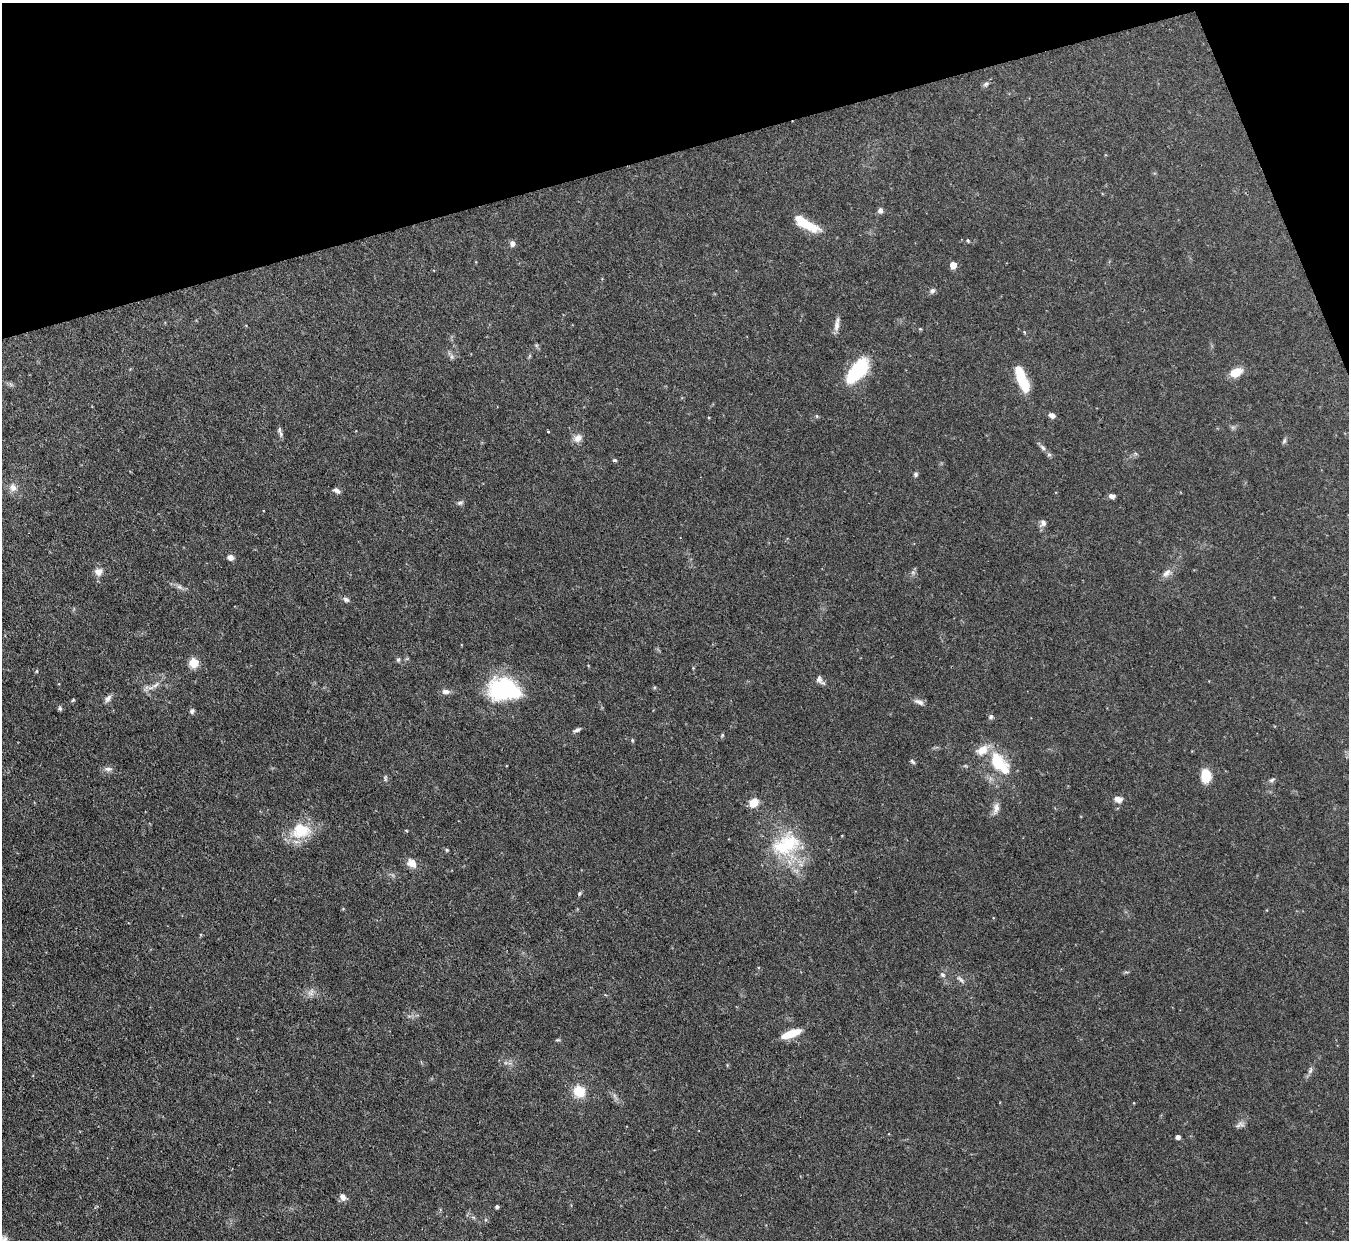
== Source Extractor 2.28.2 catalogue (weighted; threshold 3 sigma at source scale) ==
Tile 3 of 4 x 4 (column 3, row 1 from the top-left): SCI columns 2697-4043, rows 3863-5100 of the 5393 x 5373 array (HDU 1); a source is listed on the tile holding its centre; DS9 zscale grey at full resolution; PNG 1351 x 1242 px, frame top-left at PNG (2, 3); no overlay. Shown black and unused: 14% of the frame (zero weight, under 3 of 4 exposures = <1% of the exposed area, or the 3 px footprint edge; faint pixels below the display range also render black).
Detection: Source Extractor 2.28.2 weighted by HDU 2 'WHT'; one run over the whole footprint, this tile lists its part. Background 0.0909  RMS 0.0046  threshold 0.0206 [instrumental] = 3 sigma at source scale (4.5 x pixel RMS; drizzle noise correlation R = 1.50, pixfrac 1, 0.05/0.05 arcsec/px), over >= 5 px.
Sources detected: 82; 1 inside a brighter object's white glare — not listed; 3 inside a brighter listed object's ellipse — not listed separately; the other 78 listed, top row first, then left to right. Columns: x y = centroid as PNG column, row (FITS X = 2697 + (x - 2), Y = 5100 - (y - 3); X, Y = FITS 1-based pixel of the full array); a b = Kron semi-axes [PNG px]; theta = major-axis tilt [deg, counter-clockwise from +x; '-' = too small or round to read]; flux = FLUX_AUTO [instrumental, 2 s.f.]
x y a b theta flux
986 84 8 5 21 1.1
880 211 8 7 - 1.3
806 224 28 8 -28 16
968 240 4 4 - 0.59
512 243 7 6 - 1.8
953 265 5 5 - 6.1
932 291 7 6 - 1.2
837 326 16 7 81 2.6
920 329 5 3 - 0.43
1024 332 5 3 - 0.41
536 345 7 4 -18 0.67
452 357 8 5 -73 1.1
857 371 27 13 49 31
1236 372 16 10 26 5.7
1024 383 18 9 -60 15
1052 415 8 6 -23 1.8
817 416 5 5 - 0.57
548 432 4 3 - 0.38
281 434 11 5 -74 1.3
578 438 12 10 50 2.8
1284 441 8 5 71 0.87
1043 448 10 6 -50 1.4
615 460 5 4 - 0.59
916 474 6 6 - 0.84
13 487 11 9 -42 3
336 490 9 5 -29 1.4
1112 496 7 5 -10 1.6
460 503 8 5 1 1
1043 523 9 8 - 1.8
230 557 7 6 - 2
98 572 11 10 - 3
1167 573 13 8 40 2.7
179 587 10 5 -33 1.6
346 600 9 6 -24 1.3
398 659 6 5 - 0.84
194 663 5 5 - 20
36 671 5 3 - 0.43
820 680 12 7 -49 1.9
155 685 18 6 31 2.9
654 687 5 3 - 0.47
505 689 30 20 -4 54
446 692 11 7 -6 2
108 698 11 6 53 1.7
73 700 5 3 - 0.52
919 702 14 6 -23 1.9
60 708 7 5 -69 0.76
192 711 7 5 75 1.1
991 717 6 6 - 0.98
577 730 10 4 23 1.2
722 735 6 4 89 0.55
632 740 5 3 - 0.47
912 762 8 4 -42 0.76
997 762 29 21 -50 18
108 769 12 6 -4 1.7
1206 776 11 8 -86 13
385 778 8 4 -83 0.8
1272 780 8 5 27 0.99
1118 799 10 7 -7 2.6
754 803 9 8 - 5.9
996 808 14 8 85 2.7
301 830 24 20 2 16
406 830 4 3 - 0.36
786 844 44 31 27 30
447 850 5 4 - 0.63
411 863 13 10 -36 3.9
579 893 6 5 - 0.7
943 975 7 6 - 1.1
960 979 13 5 -42 1.4
311 993 10 8 49 2.4
791 1033 21 7 20 9.5
557 1040 6 3 0 0.53
1310 1071 10 5 55 1.3
579 1091 13 11 -47 9
1240 1125 13 7 16 1.8
1178 1137 4 4 - 2
343 1197 9 7 -53 2.3
497 1207 4 3 - 0.92
5 1239 13 10 45 3.3
Isophote crosses this tile's border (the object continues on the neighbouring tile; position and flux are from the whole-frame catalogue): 1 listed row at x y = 5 1239